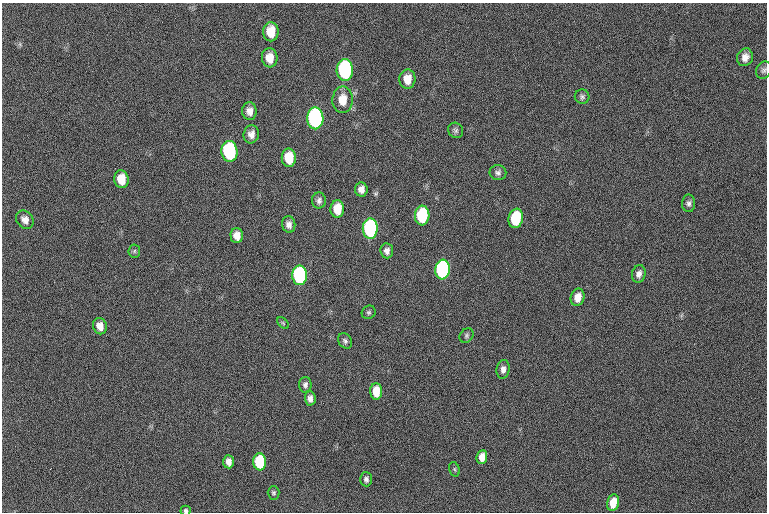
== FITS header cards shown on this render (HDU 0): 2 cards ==
NAXIS1  =                 765  / length of data axis 1
NAXIS2  =                 510  / length of data axis 2

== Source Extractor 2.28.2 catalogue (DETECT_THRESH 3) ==
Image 765 x 510 px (HDU 0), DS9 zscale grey, 1 PNG px = 1 image px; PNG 769 x 514 px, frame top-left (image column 1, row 510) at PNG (2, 3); each listed source drawn as its Kron ellipse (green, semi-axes under 4 px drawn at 4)
Background 152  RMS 16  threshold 48.6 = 3 sigma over >= 5 px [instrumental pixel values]
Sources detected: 49; all 49 listed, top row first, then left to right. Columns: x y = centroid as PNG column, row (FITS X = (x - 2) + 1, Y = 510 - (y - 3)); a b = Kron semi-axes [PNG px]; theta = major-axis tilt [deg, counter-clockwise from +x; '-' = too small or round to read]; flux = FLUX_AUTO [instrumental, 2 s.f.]
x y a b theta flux
271 32 9 7 -89 19000
745 57 9 7 70 7600
270 58 9 8 - 13000
345 70 11 8 90 200000
764 70 9 7 62 3200
407 79 9 8 - 13000
582 97 7 7 - 2900
343 100 13 10 88 17000
249 111 8 7 - 7100
315 118 11 8 -89 380000
456 130 8 7 - 2900
251 134 9 7 76 6700
229 151 10 8 -85 180000
289 158 9 7 -88 27000
498 173 8 7 - 3700
121 179 9 7 -80 17000
361 189 7 6 - 6300
319 201 8 7 - 3700
689 203 9 6 89 3600
337 209 9 7 86 18000
422 215 10 7 85 84000
516 218 10 7 79 62000
25 220 10 8 -47 7000
289 224 8 6 -80 5200
370 228 10 7 88 270000
237 236 7 6 - 8900
134 251 6 6 - 2100
387 251 7 6 - 4700
442 269 10 7 84 280000
639 274 9 6 74 5300
300 275 10 7 -88 260000
578 297 9 7 77 10000
369 312 7 6 - 2200
283 323 7 4 -45 1500
100 326 8 7 - 9100
466 335 8 6 48 2200
345 341 8 6 -57 2900
503 369 9 6 81 5100
305 385 8 6 87 3500
376 391 8 6 -90 19000
310 398 7 5 -88 4800
482 457 7 5 83 10000
229 462 7 5 -86 7000
260 462 8 6 -86 91000
454 469 7 5 -73 1500
366 479 7 6 - 3500
274 493 7 6 - 2100
613 503 8 6 78 21000
186 511 5 5 - 2200
At the frame edge (FLAGS 8, measured only in part): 2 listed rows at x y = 764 70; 186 511